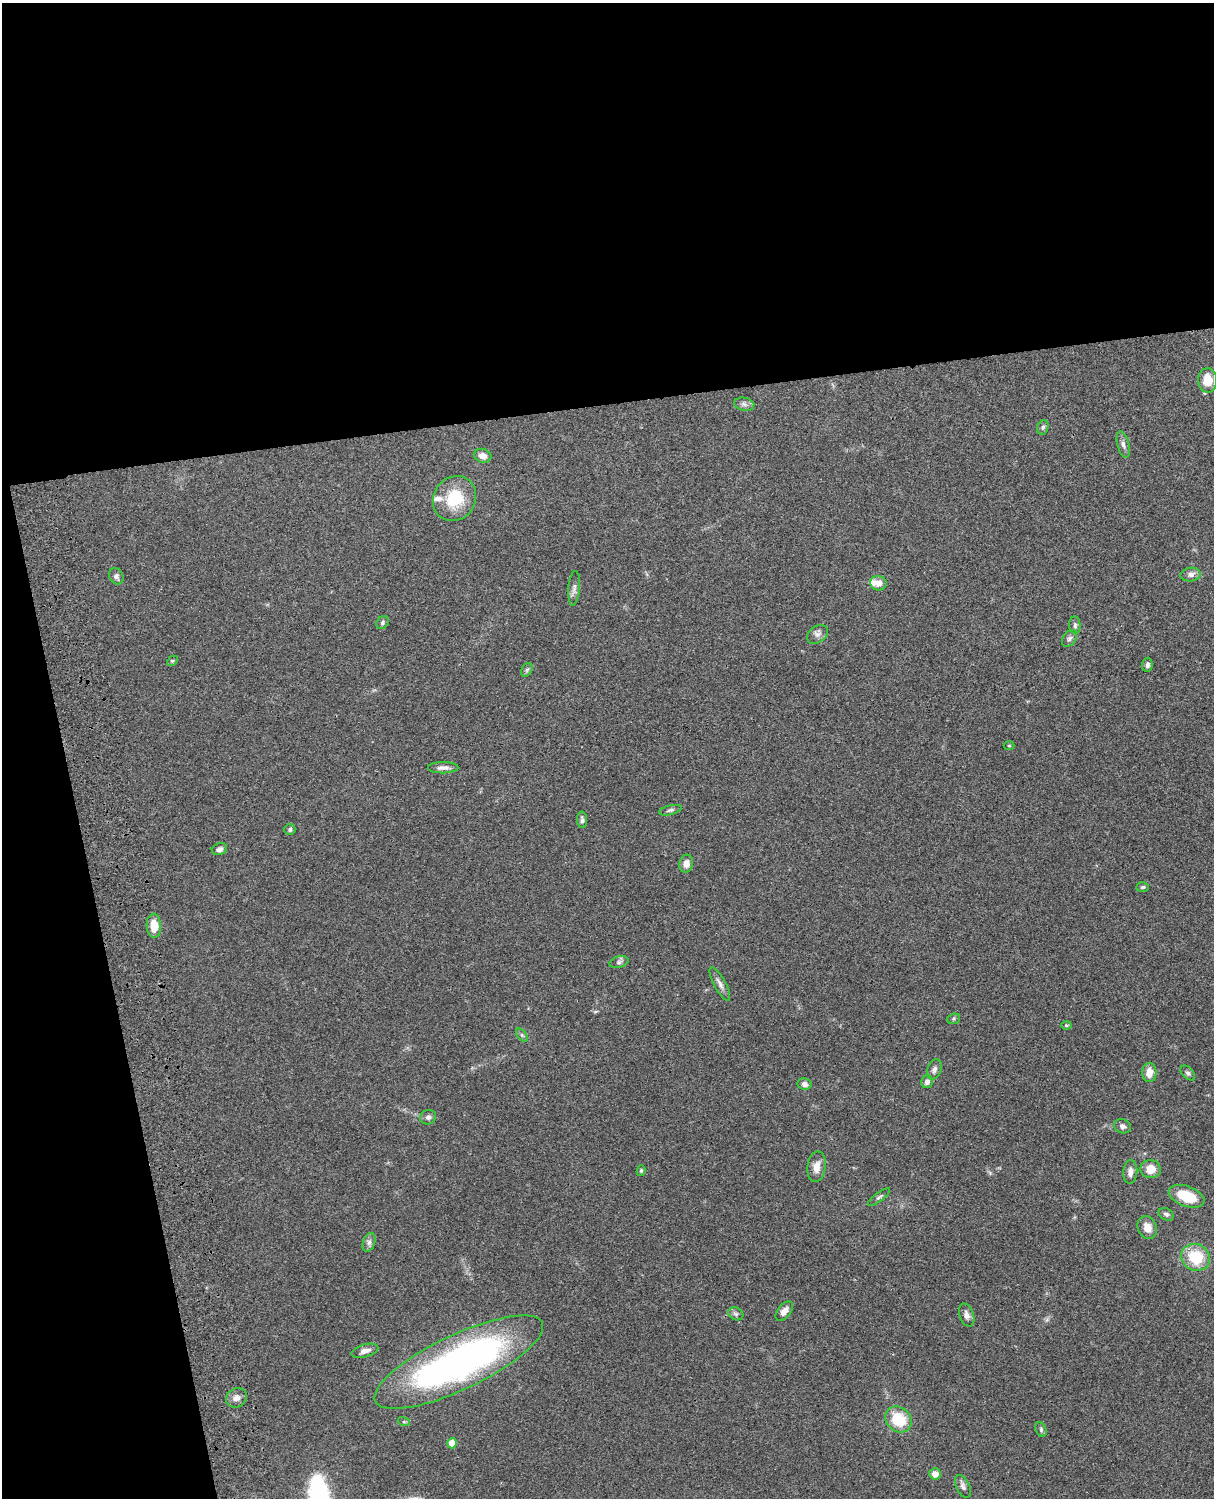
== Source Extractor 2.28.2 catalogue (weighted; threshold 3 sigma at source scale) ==
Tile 1 of 4 x 3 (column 1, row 1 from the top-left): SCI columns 120-1331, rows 3155-4650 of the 5089 x 4927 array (HDU 1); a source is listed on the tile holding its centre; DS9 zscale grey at full resolution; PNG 1216 x 1500 px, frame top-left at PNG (2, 3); each listed source drawn as its Kron ellipse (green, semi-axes under 4 px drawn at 4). Shown black and unused: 33% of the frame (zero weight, under 3 of 4 exposures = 6% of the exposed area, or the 3 px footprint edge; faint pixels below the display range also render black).
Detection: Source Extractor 2.28.2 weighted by HDU 2 'WHT'; one run over the whole footprint, this tile lists its part. Background 0.0899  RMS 0.0062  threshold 0.0277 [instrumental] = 3 sigma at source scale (4.5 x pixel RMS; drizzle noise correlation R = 1.50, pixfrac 1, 0.05/0.05 arcsec/px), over >= 5 px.
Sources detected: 62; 2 inside a brighter listed object's ellipse — not listed separately; the other 60 listed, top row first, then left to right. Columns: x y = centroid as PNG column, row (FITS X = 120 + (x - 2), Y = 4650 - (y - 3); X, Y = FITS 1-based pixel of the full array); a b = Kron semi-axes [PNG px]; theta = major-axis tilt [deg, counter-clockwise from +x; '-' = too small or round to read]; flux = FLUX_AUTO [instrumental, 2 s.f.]
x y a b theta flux
1208 380 12 9 -87 10
744 404 10 6 -11 2.2
1043 427 7 5 74 1.4
1123 445 14 6 -77 2.6
483 456 9 7 -16 4.3
455 498 23 20 55 24
1191 575 10 7 9 2.8
116 576 8 7 - 2.3
878 583 8 7 - 5
574 588 17 5 85 2.6
382 623 7 5 50 1.4
1075 625 9 5 -85 1.6
818 634 11 8 34 2.7
1069 638 9 6 51 2
172 661 6 4 42 0.83
1147 665 7 5 83 1.6
527 670 7 5 59 1.1
1009 746 5 3 - 0.52
443 768 15 5 0 3
670 810 12 4 13 1.5
582 820 8 5 -86 2
290 829 6 5 - 1.3
219 849 8 6 20 2.5
686 864 9 7 77 4.6
1142 887 6 4 4 0.96
154 926 12 7 -88 9.3
619 962 9 5 16 1.5
720 984 19 6 -62 3.1
954 1019 6 5 - 1
1066 1025 5 4 - 0.67
522 1035 7 4 -53 1
934 1069 10 7 69 2.2
1149 1072 9 7 90 6.1
1188 1073 9 5 -45 1.4
927 1082 6 5 - 2.4
804 1084 7 6 - 2.6
428 1117 8 7 - 2
1122 1126 8 7 - 2.3
816 1167 15 9 83 5.5
1151 1169 10 9 - 7.1
641 1171 5 4 - 0.88
1130 1172 12 7 85 3.5
1187 1196 19 10 -20 18
879 1197 13 4 37 1.4
1166 1214 8 5 -28 1.5
1147 1227 12 9 -68 5.8
369 1242 9 6 70 2.1
1196 1257 15 13 -27 23
784 1311 11 6 50 4.2
736 1314 8 6 -27 1.6
967 1315 12 7 -71 2.7
365 1351 14 6 15 3.5
459 1362 92 27 25 250
236 1398 11 9 33 3.5
898 1419 14 12 -44 20
404 1422 6 4 -17 0.74
1041 1429 8 5 -65 1.1
452 1443 5 5 - 10
935 1474 6 5 - 4.2
963 1486 12 6 -66 2.3